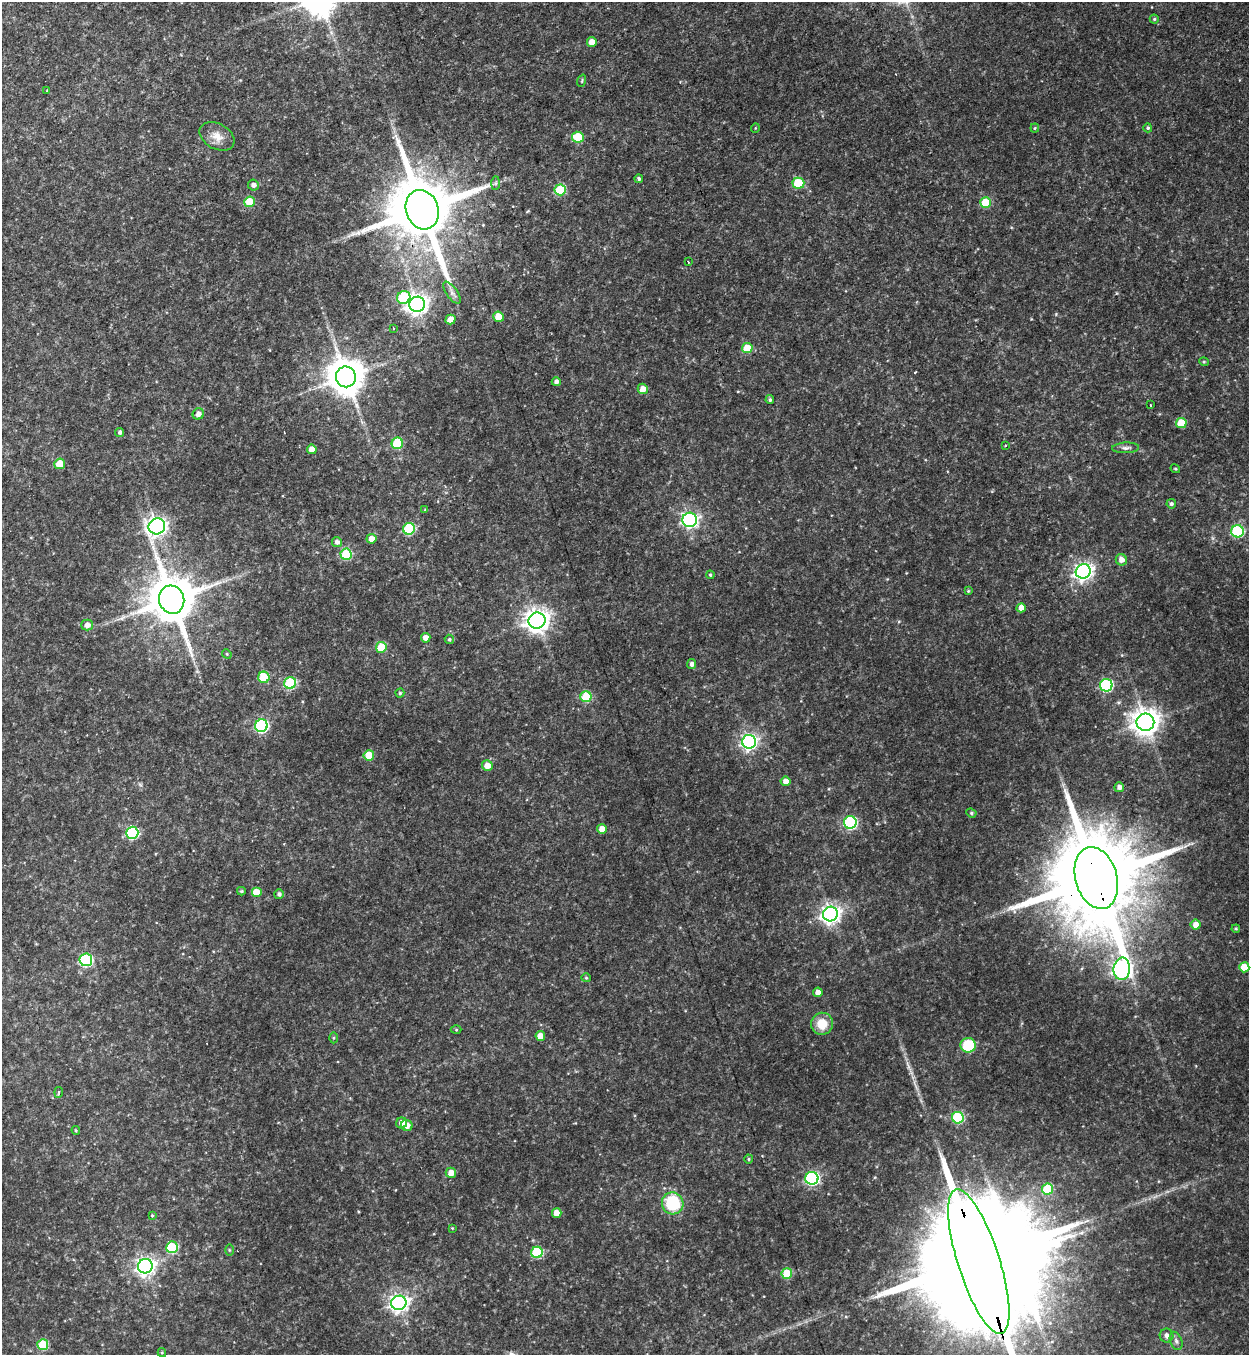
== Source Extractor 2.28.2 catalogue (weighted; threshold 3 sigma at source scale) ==
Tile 11 of 4 x 4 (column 3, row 3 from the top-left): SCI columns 2771-4017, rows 1375-2727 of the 5414 x 5454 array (HDU 1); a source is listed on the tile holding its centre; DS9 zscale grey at full resolution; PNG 1251 x 1357 px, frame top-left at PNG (2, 2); each listed source drawn as its Kron ellipse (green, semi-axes under 4 px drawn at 4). Shown black and unused: <1% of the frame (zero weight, under 3 of 4 exposures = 3% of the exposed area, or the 3 px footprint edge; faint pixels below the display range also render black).
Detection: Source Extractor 2.28.2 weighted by HDU 2 'WHT'; one run over the whole footprint, this tile lists its part. Background 0.175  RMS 0.0097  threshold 0.0434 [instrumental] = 3 sigma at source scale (4.5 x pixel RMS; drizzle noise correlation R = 1.50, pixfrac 1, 0.05/0.05 arcsec/px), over >= 5 px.
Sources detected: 125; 2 inside a brighter object's white glare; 2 cosmic-ray / hot-pixel residue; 1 long thin detection or spike segment (spike, bleed or trail) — neither listed nor drawn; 1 inside a brighter listed object's ellipse — not listed separately; the other 119 listed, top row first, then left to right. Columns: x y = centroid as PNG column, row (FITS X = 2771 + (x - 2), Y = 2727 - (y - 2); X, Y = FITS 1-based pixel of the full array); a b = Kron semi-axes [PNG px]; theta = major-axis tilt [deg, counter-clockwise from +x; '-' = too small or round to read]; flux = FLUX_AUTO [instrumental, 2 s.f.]
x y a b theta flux
1154 19 4 4 - 1.3
592 42 5 5 - 9.3
582 81 6 4 72 1.2
47 91 4 3 - 1.1
755 128 5 3 - 0.79
1035 128 4 4 - 1.1
1148 128 4 4 - 1.7
217 136 19 12 -29 11
578 137 6 5 - 33
639 179 4 4 - 1.9
496 183 7 4 89 1.8
798 183 6 5 - 35
253 185 5 5 - 3.7
560 190 5 5 - 49
249 202 5 5 - 26
985 203 5 5 - 34
422 210 20 16 -70 9600
688 262 3 2 - 2.3
452 293 13 5 -55 4.4
404 297 7 6 - 59
417 304 8 7 - 600
499 317 5 5 - 21
450 319 5 4 - 9.7
393 328 3 3 - 1.6
747 348 5 5 - 23
1204 362 5 3 - 0.82
346 377 10 10 - 2400
556 382 4 4 - 3.2
643 389 5 5 - 9.1
770 400 4 4 - 2.1
1150 405 3 2 - 1.4
198 414 6 5 - 5.1
1181 423 5 5 - 26
120 432 4 3 - 2.5
397 443 6 5 - 52
1005 445 3 2 - 1.1
1126 448 13 5 2 3.7
312 449 5 4 - 9.4
60 464 5 5 - 17
1175 469 5 3 - 0.97
1171 504 5 4 - 2.4
425 510 4 4 - 1
690 520 7 7 - 260
157 526 8 8 - 440
409 529 6 6 - 84
1238 531 6 6 - 86
371 539 5 5 - 8.3
337 542 5 5 - 3.9
346 554 6 5 - 48
1121 560 6 5 - 6
1083 571 7 7 - 400
710 575 4 3 - 1.2
968 591 4 4 - 1
172 600 14 12 -73 4800
1021 608 5 4 - 8.9
537 621 8 8 - 830
87 625 6 5 - 5.5
426 638 5 4 - 6.5
449 639 5 4 - 1.8
381 647 5 5 - 25
227 654 5 4 - 1.1
692 664 5 4 - 3.5
264 677 6 5 - 34
290 683 6 5 - 72
1106 685 6 6 - 110
400 693 4 4 - 1.3
586 697 5 5 - 47
1145 722 9 8 - 1200
261 726 6 6 - 150
749 742 7 7 - 290
369 755 5 5 - 23
487 766 5 5 - 10
786 781 5 5 - 5.8
1119 787 5 5 - 4.1
971 813 5 4 - 1.4
850 822 6 6 - 120
602 829 5 5 - 10
132 833 6 6 - 98
1096 878 32 21 -74 23000
241 891 4 3 - 1.2
256 892 5 5 - 18
279 894 5 5 - 2.4
830 914 7 7 - 500
1196 925 5 5 - 7.1
1236 929 4 4 - 1.1
86 960 6 6 - 110
1244 967 5 5 - 21
1122 969 11 8 83 380
586 978 5 4 - 1.1
818 992 5 4 - 8.5
822 1024 11 11 - 19
456 1030 5 3 - 0.93
540 1036 5 5 - 13
334 1038 5 3 - 1
968 1045 7 7 - 45
59 1092 5 3 - 1.6
958 1118 6 6 - 76
402 1123 5 5 - 6.8
407 1125 6 5 - 7.4
76 1130 4 3 - 1.1
749 1159 4 4 - 1.2
451 1173 5 5 - 8.8
812 1178 6 6 - 160
1047 1189 5 5 - 46
673 1203 11 10 - 50
557 1213 5 5 - 10
152 1216 4 3 - 1.1
452 1228 3 3 - 0.79
172 1247 6 6 - 53
229 1250 5 3 - 0.95
537 1252 6 5 - 59
979 1262 75 21 -72 63000
145 1266 7 7 - 450
787 1273 5 5 - 34
399 1303 7 7 - 440
1167 1336 7 7 - 4.5
1176 1341 9 6 -69 3.1
43 1345 5 5 - 52
162 1353 4 4 - 1.2
Overlapping masked pixels (flux is a lower limit): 3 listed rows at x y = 422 210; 1096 878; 979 1262
Isophote crosses this tile's border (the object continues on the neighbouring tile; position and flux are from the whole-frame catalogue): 1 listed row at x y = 979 1262